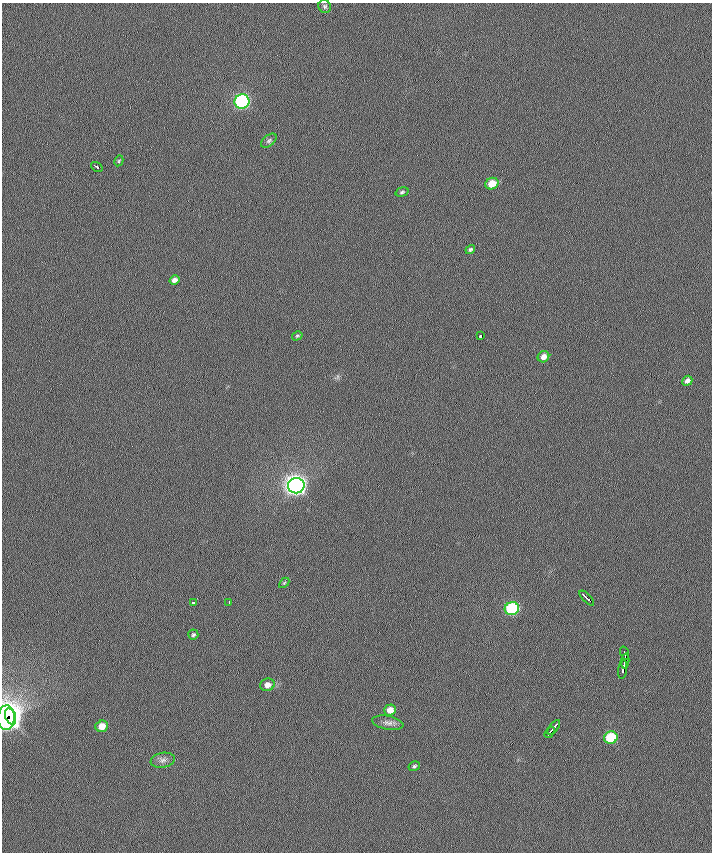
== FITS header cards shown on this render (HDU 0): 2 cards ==
NAXIS1  =                  710 /
NAXIS2  =                  850 /

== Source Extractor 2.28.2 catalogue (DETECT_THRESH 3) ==
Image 710 x 850 px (HDU 0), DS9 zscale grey, 1 PNG px = 1 image px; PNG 714 x 854 px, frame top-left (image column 1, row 850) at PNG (2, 3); each listed source drawn as its Kron ellipse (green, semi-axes under 4 px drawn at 4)
Background 0.286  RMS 6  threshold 18.1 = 3 sigma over >= 5 px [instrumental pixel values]
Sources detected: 34; all 34 listed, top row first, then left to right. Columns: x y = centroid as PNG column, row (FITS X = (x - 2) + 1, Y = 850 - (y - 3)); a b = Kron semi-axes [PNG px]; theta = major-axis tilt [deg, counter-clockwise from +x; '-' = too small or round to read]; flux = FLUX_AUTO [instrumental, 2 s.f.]
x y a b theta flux
325 6 6 6 - 870
242 101 7 7 - 99000
269 141 9 5 38 940
119 161 5 4 - 480
97 167 6 3 -35 6100
492 184 7 5 23 6800
402 192 7 4 16 710
470 249 5 4 - 780
174 280 5 4 - 2000
297 336 5 4 - 540
480 336 3 3 - 4100
543 357 6 5 - 2400
687 381 5 4 - 1600
296 486 8 7 - 320000
284 583 6 3 45 490
587 598 9 3 -45 5100
194 603 3 3 - 2400
229 603 4 2 - 1100
512 609 7 6 - 50000
193 635 5 5 - 740
624 653 6 3 -73 1300
625 661 7 2 87 2600
623 670 9 3 82 4000
267 685 7 6 - 2600
390 710 6 5 - 4300
11 717 9 5 -71 110000
6 718 12 8 88 240000
388 723 15 7 -11 2000
102 726 6 5 - 4900
554 727 9 2 53 2900
550 732 6 2 55 2200
611 738 7 6 - 22000
163 760 12 7 10 2000
414 766 6 5 - 670